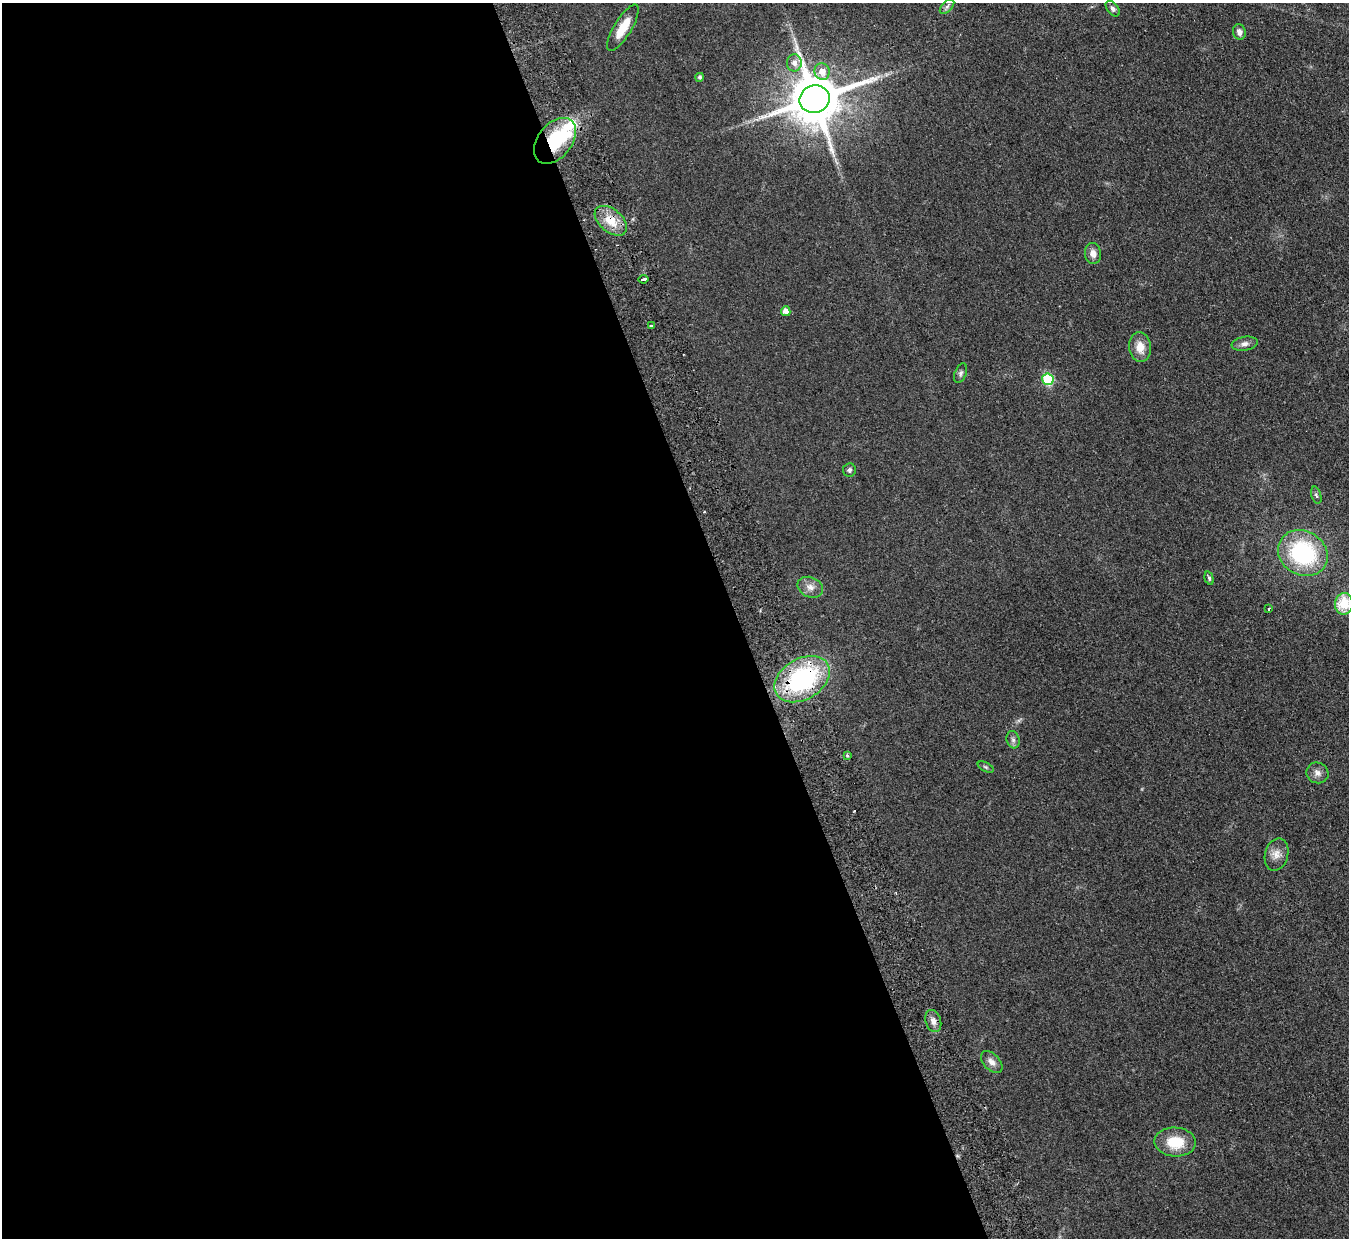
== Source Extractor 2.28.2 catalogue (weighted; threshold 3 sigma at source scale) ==
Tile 9 of 4 x 4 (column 1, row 3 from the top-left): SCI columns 55-1401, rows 1535-2770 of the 5497 x 5414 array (HDU 1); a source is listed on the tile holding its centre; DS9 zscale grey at full resolution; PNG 1351 x 1240 px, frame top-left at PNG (2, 3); each listed source drawn as its Kron ellipse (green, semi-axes under 4 px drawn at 4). Shown black and unused: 55% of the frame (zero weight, under 2 of 3 exposures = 3% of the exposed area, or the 3 px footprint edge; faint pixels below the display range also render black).
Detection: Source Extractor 2.28.2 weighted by HDU 2 'WHT'; one run over the whole footprint, this tile lists its part. Background 0.0736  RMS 0.0095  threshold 0.0427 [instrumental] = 3 sigma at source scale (4.5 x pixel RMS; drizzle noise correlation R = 1.50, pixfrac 1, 0.05/0.05 arcsec/px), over >= 5 px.
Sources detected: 37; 1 inside a brighter object's white glare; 1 cosmic-ray / hot-pixel residue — neither listed nor drawn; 1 inside a brighter listed object's ellipse — not listed separately; the other 34 listed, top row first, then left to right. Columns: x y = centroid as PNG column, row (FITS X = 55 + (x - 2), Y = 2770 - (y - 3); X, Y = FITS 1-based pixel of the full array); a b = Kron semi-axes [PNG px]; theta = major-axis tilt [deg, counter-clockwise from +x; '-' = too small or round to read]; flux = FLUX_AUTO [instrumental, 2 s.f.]
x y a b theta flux
947 6 9 5 45 2.4
1113 9 9 5 -52 2.7
623 28 26 8 58 20
1239 32 8 6 -77 4
794 63 8 7 - 5.5
822 71 8 7 - 10
700 77 4 4 - 1.8
815 99 15 13 21 5500
555 141 26 17 51 53
611 221 19 11 -40 18
1093 253 10 8 -82 5.9
643 279 5 3 - 10
786 311 5 4 - 6.1
651 326 3 3 - 3
1245 344 13 7 10 4.2
1140 347 15 11 -83 11
961 373 10 5 67 2.4
1048 379 6 5 - 71
849 470 7 6 - 2.1
1316 495 9 5 -74 2
1303 553 26 22 -33 100
1209 578 7 4 -75 1.6
810 587 13 10 -23 6.4
1344 604 11 9 88 27
1269 609 3 3 - 1.7
802 679 30 20 30 120
1013 740 9 6 -74 2.9
847 755 4 3 - 1.2
986 767 8 4 -27 1.6
1317 773 11 10 - 5.3
1276 854 16 11 74 8.2
933 1021 11 7 -71 5.7
992 1062 13 8 -47 5.7
1175 1142 20 14 -3 26
Overlapping masked pixels (flux is a lower limit): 3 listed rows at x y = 555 141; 611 221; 802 679
Isophote crosses this tile's border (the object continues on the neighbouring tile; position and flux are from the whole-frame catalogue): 1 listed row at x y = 1344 604